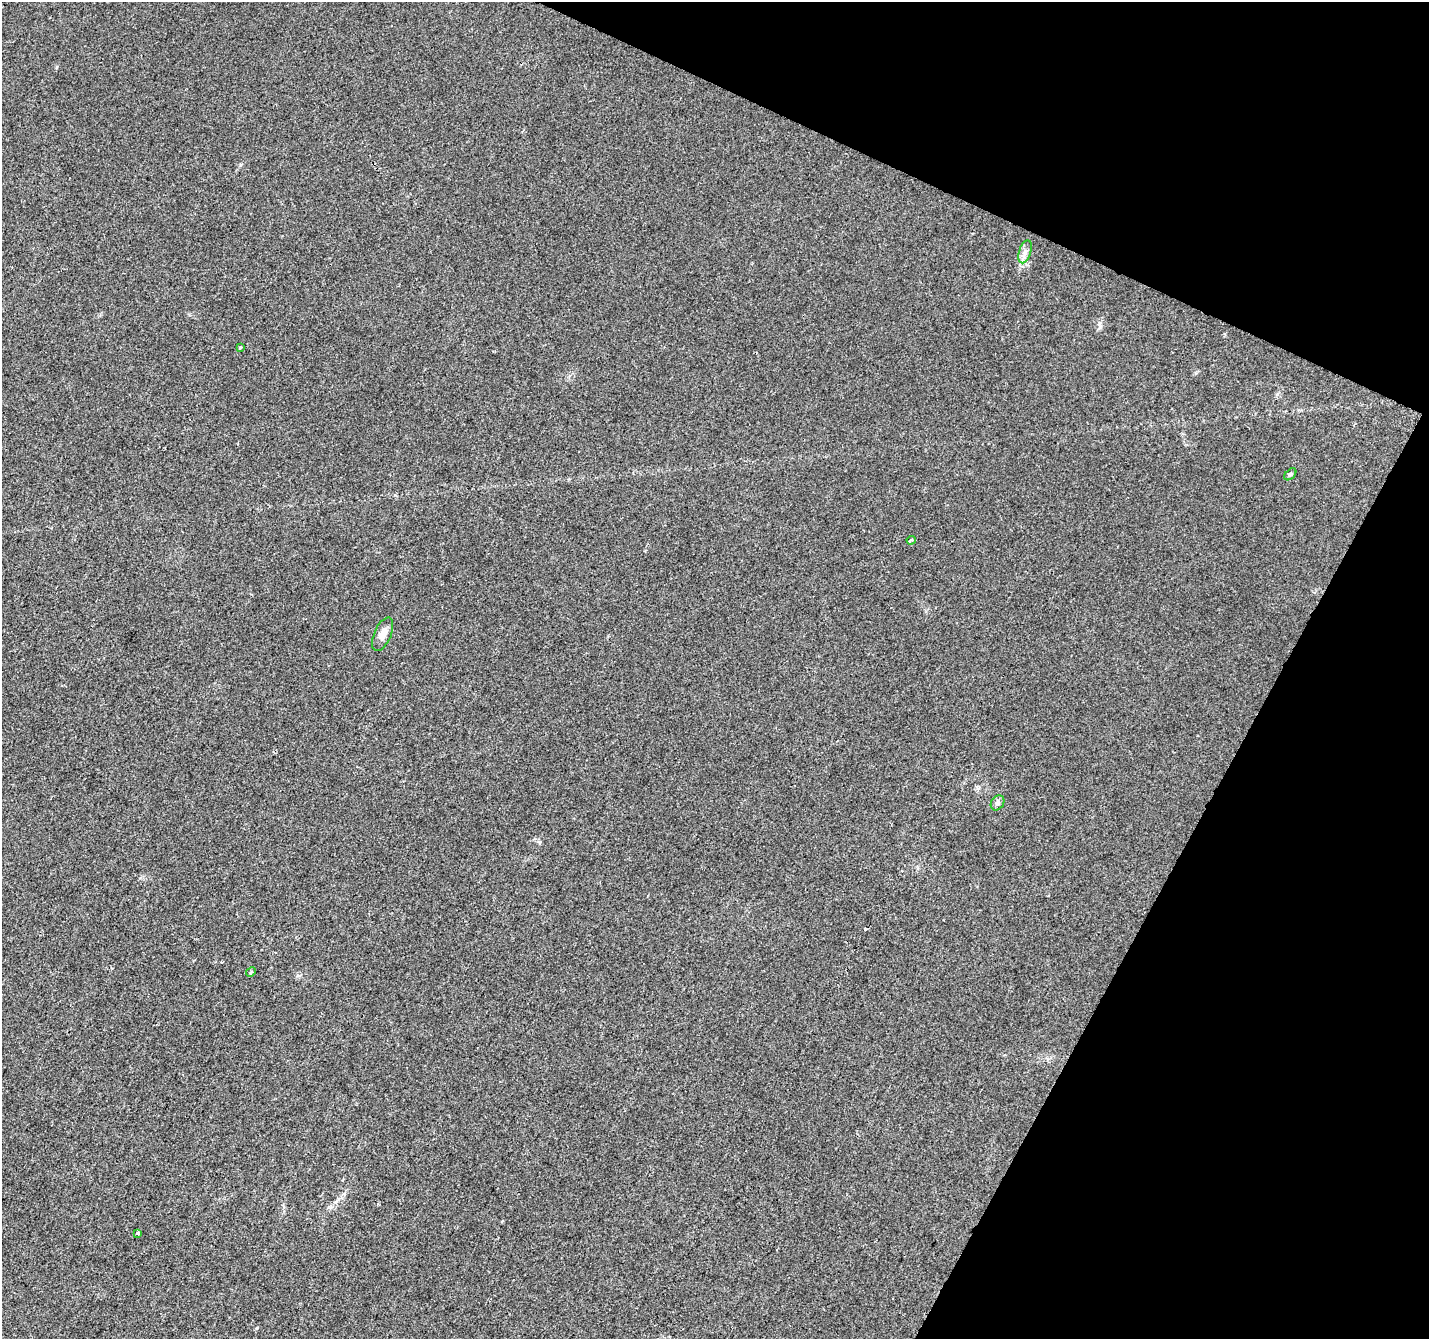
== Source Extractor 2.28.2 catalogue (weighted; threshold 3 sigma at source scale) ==
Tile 8 of 4 x 4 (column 4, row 2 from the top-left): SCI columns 4288-5714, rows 2945-4281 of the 5714 x 5821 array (HDU 1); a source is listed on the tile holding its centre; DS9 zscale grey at full resolution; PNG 1431 x 1341 px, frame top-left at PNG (2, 2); each listed source drawn as its Kron ellipse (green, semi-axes under 4 px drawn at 4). Shown black and unused: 22% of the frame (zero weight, under 2 of 3 exposures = <1% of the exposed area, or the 3 px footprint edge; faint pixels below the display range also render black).
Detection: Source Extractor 2.28.2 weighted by HDU 2 'WHT'; one run over the whole footprint, this tile lists its part. Background 0.00932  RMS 0.0047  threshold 0.0211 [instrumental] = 3 sigma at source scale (4.5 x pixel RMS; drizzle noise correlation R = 1.50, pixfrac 1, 0.0396/0.0396 arcsec/px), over >= 5 px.
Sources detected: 10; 2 cosmic-ray / hot-pixel residue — neither listed nor drawn; the other 8 listed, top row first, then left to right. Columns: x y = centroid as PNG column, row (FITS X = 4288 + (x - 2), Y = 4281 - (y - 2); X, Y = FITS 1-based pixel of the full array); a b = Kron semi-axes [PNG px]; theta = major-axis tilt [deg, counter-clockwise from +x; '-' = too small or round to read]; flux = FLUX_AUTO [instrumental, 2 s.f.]
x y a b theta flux
1025 252 12 6 72 2.2
240 347 3 3 - 0.79
1290 474 7 4 45 0.81
911 540 4 3 - 0.65
383 634 18 8 66 3.6
997 803 8 6 56 1.6
251 972 5 4 - 0.48
138 1233 3 3 - 0.79